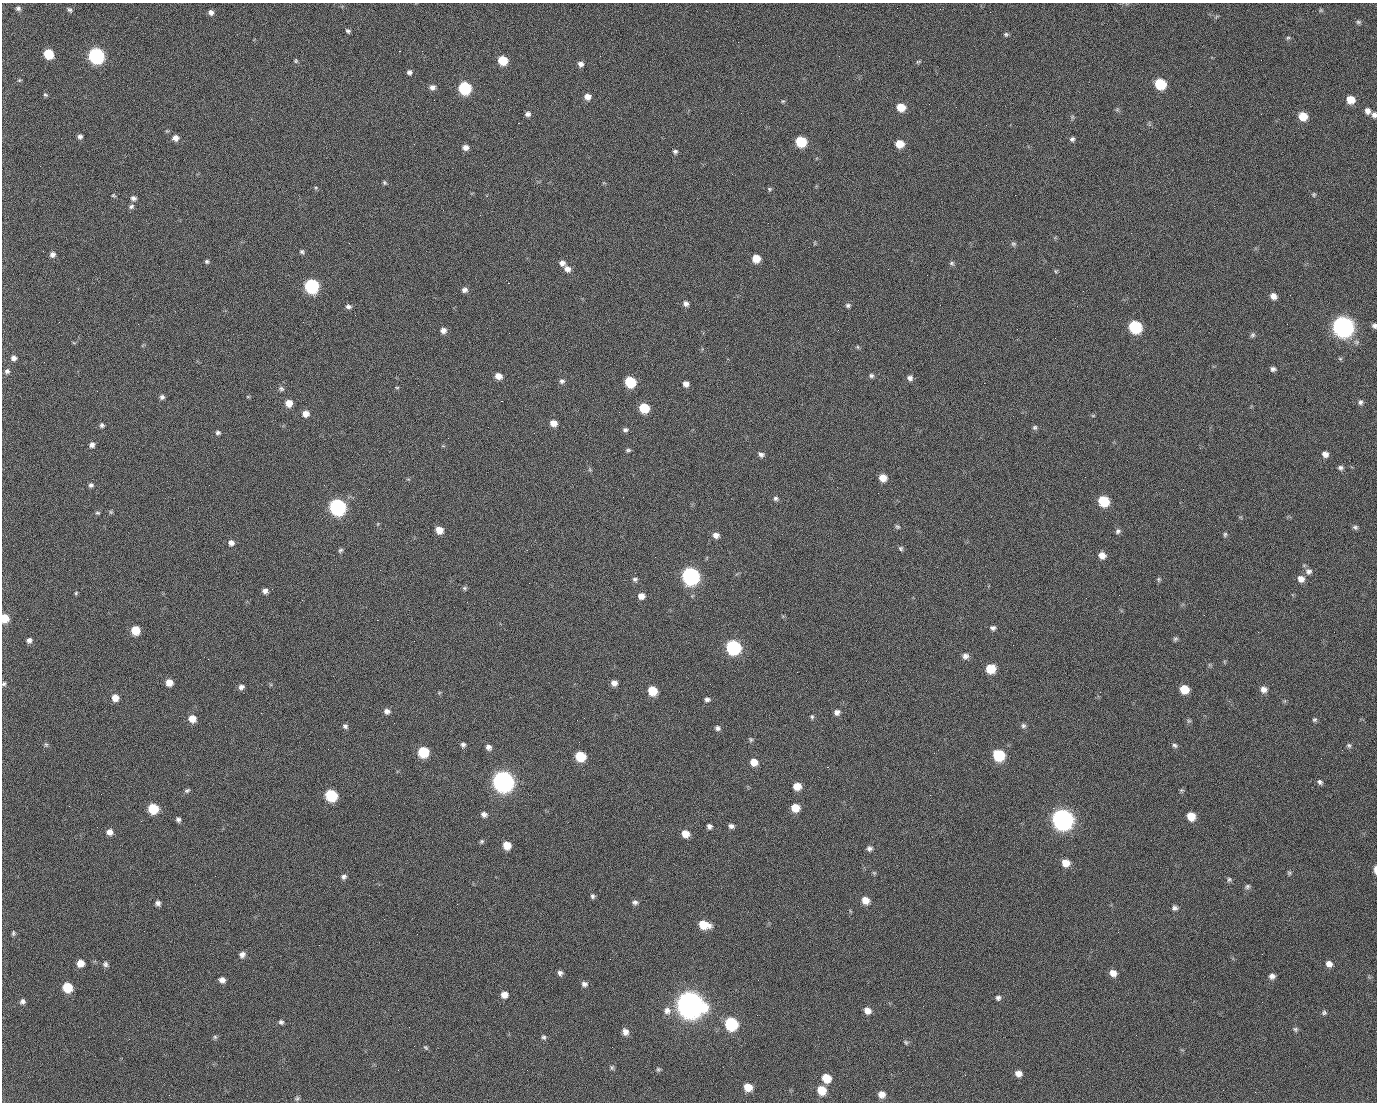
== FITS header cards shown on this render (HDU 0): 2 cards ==
NAXIS1  =                 1375 / length of data axis 1
NAXIS2  =                 1100 / length of data axis 2

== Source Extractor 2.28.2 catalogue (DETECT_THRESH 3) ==
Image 1375 x 1100 px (HDU 0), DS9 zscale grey, 1 PNG px = 1 image px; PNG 1379 x 1104 px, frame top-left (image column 1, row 1100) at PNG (2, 3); no overlay
Background 1460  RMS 29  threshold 86.2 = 3 sigma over >= 5 px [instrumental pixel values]
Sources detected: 260; all 260 listed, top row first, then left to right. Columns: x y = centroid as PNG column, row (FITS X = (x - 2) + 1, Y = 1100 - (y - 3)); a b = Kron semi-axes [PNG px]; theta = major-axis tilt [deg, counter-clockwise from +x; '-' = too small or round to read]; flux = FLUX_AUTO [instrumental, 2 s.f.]
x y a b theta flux
18 8 6 5 - 5.1e+03
1321 10 5 4 - 2.4e+03
70 11 6 3 -56 6.8e+03
211 12 6 6 - 8.0e+03
990 12 2 2 - 1.6e+03
1358 22 7 5 -16 3.6e+03
348 31 6 4 -41 3.6e+03
1006 34 6 5 - 3.6e+03
1288 38 6 5 - 2.9e+03
399 51 2 2 - 2.2e+04
49 54 7 6 - 7.4e+04
96 56 8 7 - 5.1e+05
503 60 7 6 - 5.8e+04
296 61 6 5 - 2.8e+03
918 62 8 4 13 2.6e+03
581 64 6 6 - 8.1e+03
409 72 6 6 - 5.4e+03
19 80 5 4 - 2.2e+03
1160 84 7 7 - 1.1e+05
432 87 8 7 - 7.8e+03
465 88 7 7 - 1.8e+05
45 95 6 5 - 2.8e+03
587 97 7 6 - 1.3e+04
498 99 2 2 - 1.4e+03
434 100 2 2 - 4.0e+03
1351 100 7 7 - 2.6e+04
783 101 4 4 - 2.2e+03
901 107 7 6 - 3.6e+04
1117 110 7 4 1 2.8e+03
1368 111 7 7 - 1.0e+04
528 114 6 5 - 7.0e+03
1374 115 7 6 - 6.4e+03
1303 116 7 7 - 3.6e+04
1072 117 7 4 72 2.9e+03
518 123 2 2 - 2.6e+04
167 131 5 4 - 2.2e+03
80 136 5 5 - 6.0e+03
175 138 7 7 - 1.1e+04
1072 139 6 5 - 4.6e+03
801 142 7 7 - 9.2e+04
899 144 7 6 - 3.1e+04
465 147 7 6 - 1.0e+04
675 151 6 5 - 4.3e+03
384 183 5 5 - 3.0e+03
316 188 6 4 -46 2.3e+03
769 189 6 5 - 2.9e+03
1314 194 6 5 - 3.0e+03
113 195 5 4 - 2.3e+03
1015 195 2 2 - 6.7e+03
133 198 7 6 - 6.2e+03
131 206 8 6 20 5.1e+03
480 215 2 2 - 9.3e+02
349 243 2 2 - 8.8e+02
1013 244 6 5 - 3.8e+03
302 252 6 5 - 3.7e+03
52 254 6 5 - 7.9e+03
756 258 6 6 - 3.1e+04
207 261 5 5 - 3.6e+03
562 263 7 6 - 8.8e+03
952 263 7 6 - 3.7e+03
567 269 8 7 - 1.1e+04
1055 271 6 4 -88 2.3e+03
927 275 2 2 - 8.3e+02
508 283 2 2 - 5.7e+04
312 286 8 7 - 3.1e+05
464 290 7 6 - 7.5e+03
1083 291 2 2 - 3.1e+03
1290 295 2 2 - 2.0e+03
1273 296 7 6 - 1.1e+04
686 304 7 6 - 7.0e+03
848 305 6 5 - 4.4e+03
348 306 7 5 -4 5.6e+03
355 315 2 2 - 1.2e+03
59 322 3 2 - 1.4e+03
1287 324 2 2 - 1.3e+03
1343 326 9 8 - 1.4e+06
1374 326 6 5 - 5.4e+03
1135 327 8 7 - 1.8e+05
443 330 7 6 - 9.7e+03
1252 335 7 6 - 4.1e+03
858 347 6 4 -89 2.3e+03
14 358 6 6 - 8.1e+03
1340 359 6 5 - 2.5e+03
1273 369 7 6 - 5.3e+03
7 371 7 6 - 5.7e+03
498 376 7 6 - 1.6e+04
871 376 6 6 - 4.3e+03
910 378 7 7 - 7.3e+03
562 381 7 6 - 5.8e+03
630 382 7 7 - 9.4e+04
984 383 2 2 - 2.0e+04
686 384 7 6 - 9.5e+03
397 387 5 3 - 1.9e+03
281 389 8 6 -18 4.6e+03
97 391 2 2 - 1.4e+03
162 397 6 6 - 5.3e+03
248 397 5 3 - 1.9e+03
501 401 3 2 - 5.9e+04
1360 402 7 6 - 5.3e+03
289 403 7 6 - 2.0e+04
644 408 7 7 - 6.7e+04
619 412 2 2 - 8.8e+02
305 414 7 7 - 1.4e+04
1093 416 5 3 - 1.9e+03
553 423 7 6 - 1.5e+04
102 425 6 5 - 4.4e+03
1035 427 7 6 - 4.3e+03
625 430 7 5 1 4.6e+03
218 432 6 5 - 4.7e+03
92 445 6 6 - 7.5e+03
628 450 6 4 0 3.5e+03
761 454 7 6 - 6.2e+03
1325 454 7 6 - 9.4e+03
1340 468 7 6 - 5.0e+03
883 478 7 6 - 2.2e+04
91 485 6 5 - 5.2e+03
623 497 2 2 - 3.1e+03
776 498 6 6 - 4.6e+03
1103 501 8 7 - 8.9e+04
337 507 8 8 - 5.6e+05
111 512 6 5 - 2.6e+03
98 513 6 4 -14 2.9e+03
897 527 7 5 -34 3.3e+03
1355 527 7 6 - 4.3e+03
439 530 7 6 - 2.1e+04
1118 531 7 6 - 5.1e+03
1225 534 6 4 74 3.2e+03
716 535 8 7 - 9.9e+03
231 543 7 6 - 9.6e+03
901 548 7 6 - 3.8e+03
340 550 7 5 39 3.7e+03
1102 555 8 7 - 1.5e+04
1308 571 9 8 - 8.0e+03
690 576 9 8 - 6.8e+05
635 579 7 6 - 4.5e+03
1158 579 6 5 - 3.1e+03
1301 579 8 8 - 1.3e+04
465 588 6 5 - 3.3e+03
265 591 6 6 - 7.8e+03
76 593 5 4 - 2.2e+03
641 596 7 7 - 1.3e+04
5 618 7 6 - 4.1e+04
27 619 2 2 - 4.1e+03
377 620 2 2 - 1.1e+04
993 628 7 6 - 5.2e+03
135 630 7 6 - 4.1e+04
1175 639 7 5 16 3.8e+03
29 640 6 6 - 6.8e+03
733 647 8 8 - 3.2e+05
965 656 8 7 - 8.3e+03
990 669 7 7 - 4.5e+04
169 682 6 6 - 1.9e+04
614 683 7 6 - 1.1e+04
4 684 6 5 - 4.0e+03
241 687 6 6 - 7.2e+03
1184 689 7 7 - 3.7e+04
1264 689 8 7 - 1.1e+04
652 691 7 7 - 4.5e+04
115 698 7 6 - 1.9e+04
707 699 7 6 - 5.4e+03
387 711 8 7 - 8.0e+03
837 712 7 7 - 7.8e+03
812 717 7 4 -81 3.3e+03
192 719 7 7 - 2.0e+04
1314 720 6 5 - 3.3e+03
1189 721 6 5 - 3.3e+03
345 726 7 6 - 5.1e+03
1023 726 7 6 - 4.8e+03
717 728 6 6 - 5.6e+03
751 739 6 6 - 3.4e+03
46 744 7 5 -68 3.4e+03
463 745 6 6 - 5.3e+03
1175 745 7 6 - 4.5e+03
1349 745 6 6 - 3.9e+03
489 747 7 6 - 7.6e+03
423 752 7 7 - 9.5e+04
934 753 3 2 - 2.0e+03
998 755 8 7 - 1.2e+05
580 756 7 7 - 7.1e+04
754 762 7 7 - 2.1e+04
827 767 3 2 - 5.8e+03
503 781 9 8 - 1.5e+06
1320 782 7 5 -48 4.7e+03
797 786 7 7 - 2.3e+04
187 790 8 5 28 3.9e+03
1181 790 7 5 -10 2.7e+03
101 794 2 2 - 2.4e+03
331 795 8 7 - 1.3e+05
930 795 2 2 - 7.7e+03
69 806 2 2 - 8.8e+02
795 808 7 7 - 2.9e+04
1053 808 2 2 - 1.6e+04
153 809 7 7 - 7.1e+04
484 814 7 6 - 7.7e+03
1191 816 7 7 - 3.0e+04
178 819 5 4 - 5.0e+03
1062 819 9 9 - 1.5e+06
709 826 6 5 - 6.1e+03
731 826 7 5 -25 6.1e+03
109 832 7 6 - 1.2e+04
685 834 7 7 - 2.0e+04
482 841 6 6 - 3.2e+03
507 845 7 7 - 2.6e+04
869 848 8 7 - 6.1e+03
1066 863 8 7 - 2.3e+04
1375 870 7 3 -89 1.0e+04
874 873 6 5 - 2.5e+03
1289 873 6 6 - 3.1e+03
344 877 6 6 - 5.7e+03
1229 879 7 6 - 3.9e+03
1247 886 8 6 31 4.4e+03
592 896 6 5 - 4.4e+03
865 900 8 7 - 1.9e+04
635 902 8 6 0 5.8e+03
158 903 6 5 - 6.4e+03
457 904 2 2 - 1.7e+03
1175 908 7 6 - 5.6e+03
229 921 2 2 - 8.9e+02
704 925 10 7 -11 4.2e+04
1118 932 2 2 - 2.7e+03
13 933 7 5 89 3.5e+03
242 954 8 7 - 8.0e+03
610 959 2 2 - 2.5e+03
80 963 7 7 - 1.7e+04
105 964 7 6 - 5.5e+03
1329 964 8 7 - 1.0e+04
560 973 6 5 - 6.4e+03
1113 973 8 7 - 1.3e+04
1272 976 7 6 - 8.0e+03
222 980 7 6 - 9.2e+03
758 980 2 2 - 1.9e+03
584 984 8 7 - 6.9e+03
67 987 7 7 - 5.8e+04
504 995 7 7 - 1.2e+04
998 998 6 6 - 5.2e+03
22 1001 6 6 - 6.2e+03
690 1004 12 10 -30 3.1e+06
667 1011 11 10 - 1.4e+04
867 1011 8 7 - 1.4e+04
1324 1013 6 6 - 3.9e+03
757 1015 2 2 - 1.1e+03
281 1022 6 5 - 4.5e+03
731 1024 8 8 - 1.9e+05
1295 1029 7 6 - 3.9e+03
625 1032 8 7 - 1.2e+04
1136 1035 2 2 - 8.3e+02
215 1037 6 6 - 3.4e+03
544 1037 7 6 - 4.2e+03
906 1042 6 5 - 3.1e+03
426 1047 7 4 -47 2.9e+03
612 1067 7 5 90 3.7e+03
658 1069 6 6 - 3.2e+03
1018 1073 7 6 - 1.1e+04
826 1078 8 7 - 3.5e+04
748 1087 7 7 - 2.9e+04
822 1090 8 7 - 3.5e+04
1255 1092 2 2 - 9.8e+02
881 1094 7 7 - 1.4e+04
169 1095 2 2 - 5.7e+03
297 1098 7 5 38 3.7e+03
At the frame edge (FLAGS 8, measured only in part): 5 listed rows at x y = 1374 115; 1374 326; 5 618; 4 684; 1375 870